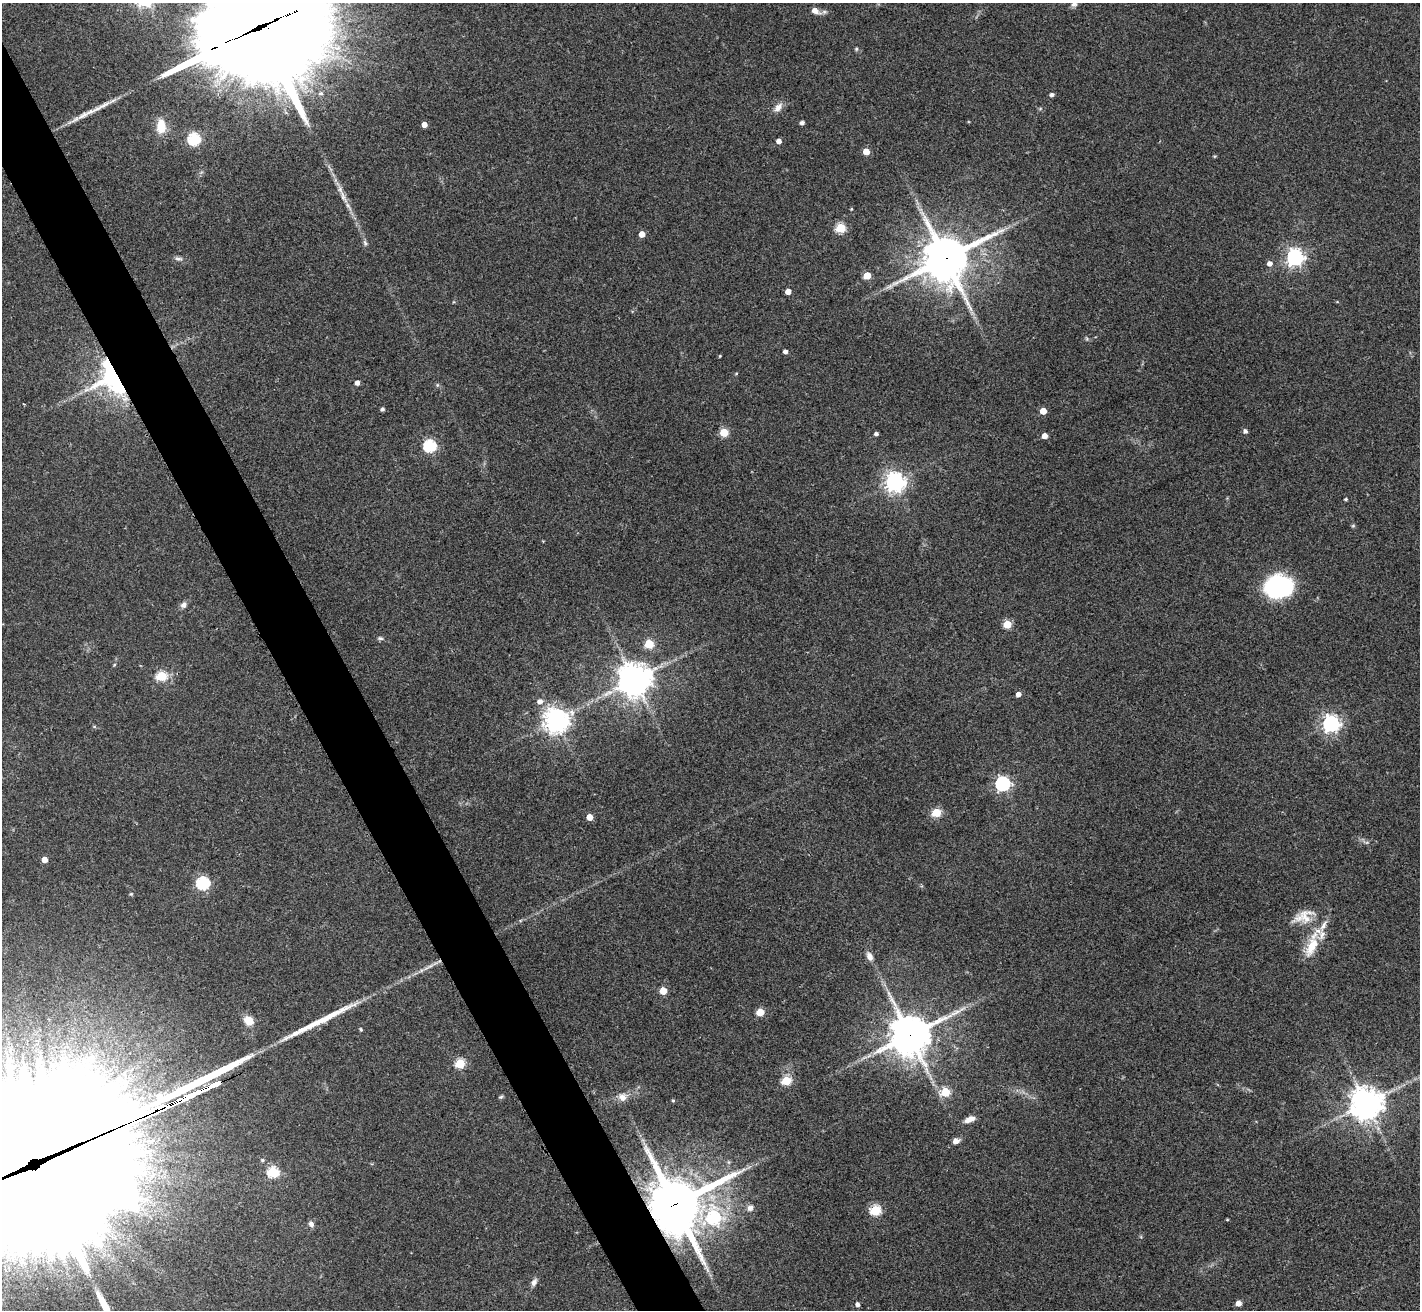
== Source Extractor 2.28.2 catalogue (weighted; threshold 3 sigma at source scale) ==
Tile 11 of 4 x 4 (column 3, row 3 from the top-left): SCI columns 2857-4274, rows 1617-2924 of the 5709 x 5715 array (HDU 1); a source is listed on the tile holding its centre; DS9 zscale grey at full resolution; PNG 1422 x 1312 px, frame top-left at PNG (2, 3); no overlay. Shown black and unused: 4% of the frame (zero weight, under 2 of 3 exposures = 2% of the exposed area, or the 3 px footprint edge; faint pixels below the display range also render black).
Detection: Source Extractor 2.28.2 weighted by HDU 2 'WHT'; one run over the whole footprint, this tile lists its part. Background 0.0398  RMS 0.0066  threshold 0.0298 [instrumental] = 3 sigma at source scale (4.5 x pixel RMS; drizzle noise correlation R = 1.50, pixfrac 1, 0.05/0.05 arcsec/px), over >= 5 px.
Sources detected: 100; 1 inside a brighter object's white glare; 2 long thin detections or spike segments (spike, bleed or trail) — not listed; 3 inside a brighter listed object's ellipse — not listed separately; the other 94 listed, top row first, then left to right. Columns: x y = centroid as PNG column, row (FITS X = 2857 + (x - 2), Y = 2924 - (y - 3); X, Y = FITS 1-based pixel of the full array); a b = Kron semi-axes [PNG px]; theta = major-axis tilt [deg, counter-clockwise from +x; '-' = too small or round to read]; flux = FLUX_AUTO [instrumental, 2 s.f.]
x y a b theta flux
1074 4 8 7 - 2.2
815 11 11 7 -25 4.7
258 28 54 33 23 27000
856 49 5 5 - 0.88
321 93 7 6 - 1.6
1052 95 4 4 - 2
778 107 14 8 48 4.5
802 123 4 4 - 2.3
424 124 4 4 - 5.5
161 127 14 9 -90 15
194 139 6 6 - 80
779 141 4 4 - 3.8
866 151 5 5 - 8.3
343 197 23 6 -65 6.8
851 209 4 3 - 0.62
841 228 5 5 - 43
642 234 4 4 - 6.9
365 243 9 5 -78 1.7
1295 257 7 6 - 260
945 258 16 15 - 2700
178 259 11 6 -6 2.2
1270 263 5 5 - 3.6
867 276 5 5 - 18
788 291 4 4 - 6
1087 339 7 4 -59 0.96
785 351 4 4 - 2.6
720 356 3 3 - 0.56
736 373 5 3 - 0.62
111 379 36 29 -59 100
357 383 4 4 - 3.2
437 385 6 3 72 0.78
24 404 3 2 - 0.51
382 409 4 4 - 1.6
1043 411 5 4 - 10
1245 431 4 4 - 2.3
724 432 5 5 - 24
876 434 4 3 - 1.6
1044 436 5 4 - 5.2
430 446 6 6 - 87
895 482 7 7 - 410
1346 499 4 3 - 0.93
1353 526 5 5 - 0.9
1279 586 23 18 8 100
183 605 8 7 - 2.8
1007 624 5 5 - 20
380 638 8 5 -10 1.4
649 644 5 5 - 29
114 665 5 4 - 0.64
161 676 6 5 - 44
634 680 10 10 - 1300
1018 694 4 4 - 4.3
540 701 6 6 - 3.6
556 720 8 8 - 680
1331 724 7 6 - 260
94 726 6 4 -19 0.74
1003 784 6 6 - 150
936 813 5 5 - 31
590 817 5 4 - 8.6
1367 842 6 4 18 1
45 860 4 4 - 6
203 883 6 6 - 100
131 894 5 4 - 0.78
1305 916 24 19 39 14
1312 946 31 14 62 17
869 956 13 7 -64 3.8
429 967 23 5 30 5
663 991 5 5 - 16
760 1012 5 5 - 21
249 1020 8 7 - 11
361 1029 5 4 - 0.74
910 1035 14 13 - 1900
91 1059 14 9 22 12
460 1063 5 5 - 38
786 1081 5 5 - 40
945 1092 5 5 - 36
501 1097 6 4 20 0.98
622 1097 13 11 -10 5.5
673 1100 4 4 - 0.84
1366 1103 10 10 - 1100
970 1119 12 6 21 5.3
956 1141 8 6 20 4
37 1158 220 28 22 56000
262 1160 5 4 - 0.94
729 1162 6 4 -89 1
273 1172 6 5 - 63
675 1204 18 17 - 4200
750 1208 9 8 - 3
875 1210 6 5 - 56
713 1218 8 8 - 86
1227 1220 4 3 - 0.58
311 1224 8 6 -59 2.4
534 1282 10 6 61 2.8
1238 1303 4 4 - 5.4
858 1304 4 4 - 2.4
Overlapping masked pixels (flux is a lower limit): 6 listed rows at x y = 258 28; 945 258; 111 379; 910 1035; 37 1158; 675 1204
Isophote crosses this tile's border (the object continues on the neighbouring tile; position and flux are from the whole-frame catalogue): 3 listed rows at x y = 1074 4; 258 28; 37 1158